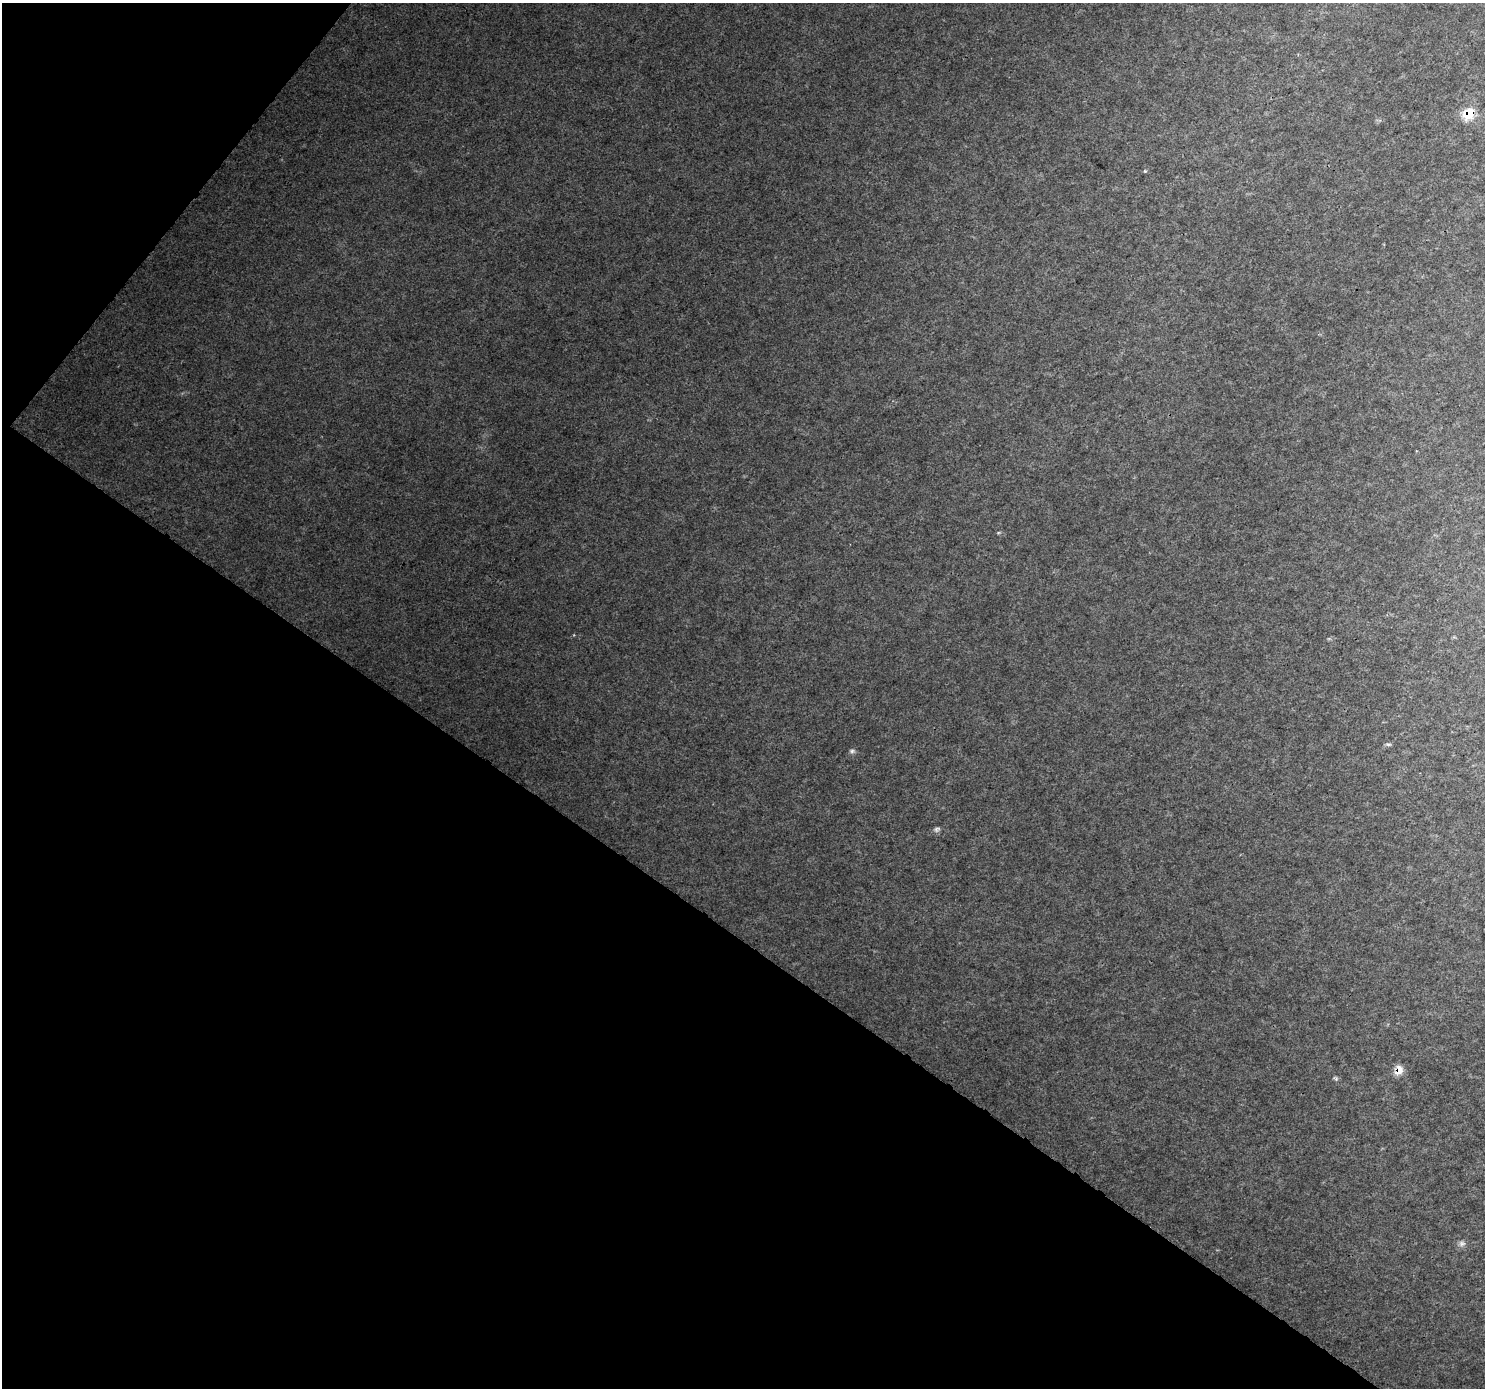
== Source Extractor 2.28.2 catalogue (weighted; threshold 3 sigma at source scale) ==
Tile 9 of 4 x 4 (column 1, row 3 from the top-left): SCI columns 45-1527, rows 1678-3063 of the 6013 x 6060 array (HDU 1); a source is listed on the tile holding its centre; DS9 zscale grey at full resolution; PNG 1487 x 1390 px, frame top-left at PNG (2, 3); no overlay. Shown black and unused: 36% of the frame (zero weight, under 3 of 4 exposures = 5% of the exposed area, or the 3 px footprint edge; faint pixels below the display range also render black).
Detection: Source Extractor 2.28.2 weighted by HDU 2 'WHT'; one run over the whole footprint, this tile lists its part. Background 0.0161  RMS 0.0042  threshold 0.019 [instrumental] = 3 sigma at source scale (4.5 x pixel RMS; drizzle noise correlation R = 1.50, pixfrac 1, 0.0396/0.0396 arcsec/px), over >= 5 px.
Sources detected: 9; all 9 listed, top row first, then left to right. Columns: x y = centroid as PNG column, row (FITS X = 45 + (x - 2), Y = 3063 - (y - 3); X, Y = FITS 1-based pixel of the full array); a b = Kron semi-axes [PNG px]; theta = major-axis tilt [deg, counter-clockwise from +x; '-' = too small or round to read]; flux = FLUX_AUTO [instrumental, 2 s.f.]
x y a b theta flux
1468 114 16 14 39 9.3
1145 171 5 4 - 0.52
998 533 6 4 19 0.49
1388 744 8 4 -12 0.77
852 751 8 6 -11 1.1
937 829 10 6 31 1.2
1399 1070 12 10 75 4.4
1336 1079 6 4 73 0.66
1462 1243 9 8 - 1.7
Overlapping masked pixels (flux is a lower limit): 2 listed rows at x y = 1468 114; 1399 1070